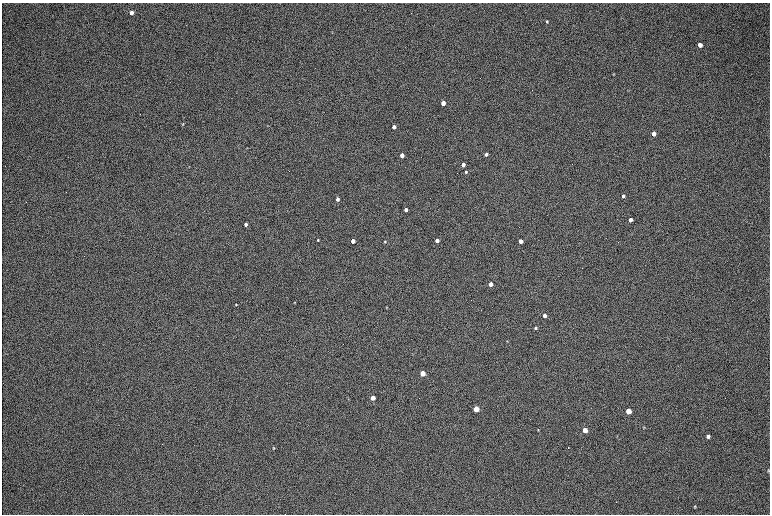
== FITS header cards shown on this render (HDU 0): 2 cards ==
NAXIS1  =                 1536 / length of data axis 1
NAXIS2  =                 1024 / length of data axis 2

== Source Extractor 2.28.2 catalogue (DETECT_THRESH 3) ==
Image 1536 x 1024 px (HDU 0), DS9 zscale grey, zoomed out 1/2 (1 PNG px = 2 x 2 image px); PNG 772 x 516 px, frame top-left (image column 1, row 1023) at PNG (2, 3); no overlay
Background 167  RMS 20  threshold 60.4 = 3 sigma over >= 5 px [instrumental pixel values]
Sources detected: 43; all 43 listed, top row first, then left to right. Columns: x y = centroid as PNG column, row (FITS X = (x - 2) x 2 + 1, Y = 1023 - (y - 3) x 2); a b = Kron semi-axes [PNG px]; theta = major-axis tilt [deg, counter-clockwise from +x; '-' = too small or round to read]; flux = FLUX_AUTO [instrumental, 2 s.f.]
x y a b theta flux
131 13 4 3 - 20000
547 21 3 3 - 4900
700 45 4 4 - 21000
613 74 3 2 - 2600
443 103 3 3 - 53000
183 124 4 3 - 2600
394 127 3 3 - 25000
653 134 4 3 - 29000
486 154 3 3 - 14000
402 155 3 3 - 43000
463 165 3 3 - 30000
189 166 5 1 - 1500
466 172 3 3 - 5900
623 196 3 3 - 8800
337 199 3 3 - 23000
406 210 3 3 - 15000
630 220 3 3 - 23000
246 224 3 3 - 18000
318 240 4 3 - 3400
353 241 3 3 - 43000
385 241 3 2 - 3900
437 241 3 3 - 33000
520 241 3 3 - 39000
491 284 3 3 - 38000
295 302 3 2 - 2400
236 305 3 3 - 3600
387 307 3 2 - 1900
544 316 3 3 - 18000
536 328 3 3 - 6000
507 341 3 3 - 2100
422 373 3 3 - 110000
373 398 3 3 - 68000
476 409 4 3 - 160000
628 411 4 3 - 100000
644 427 3 3 - 2900
538 430 4 2 - 2500
585 430 4 3 - 79000
708 436 4 4 - 11000
273 447 4 3 - 3200
568 448 2 1 - 2000
768 470 4 3 - 3900
616 502 2 1 - 1300
695 507 4 3 - 3700